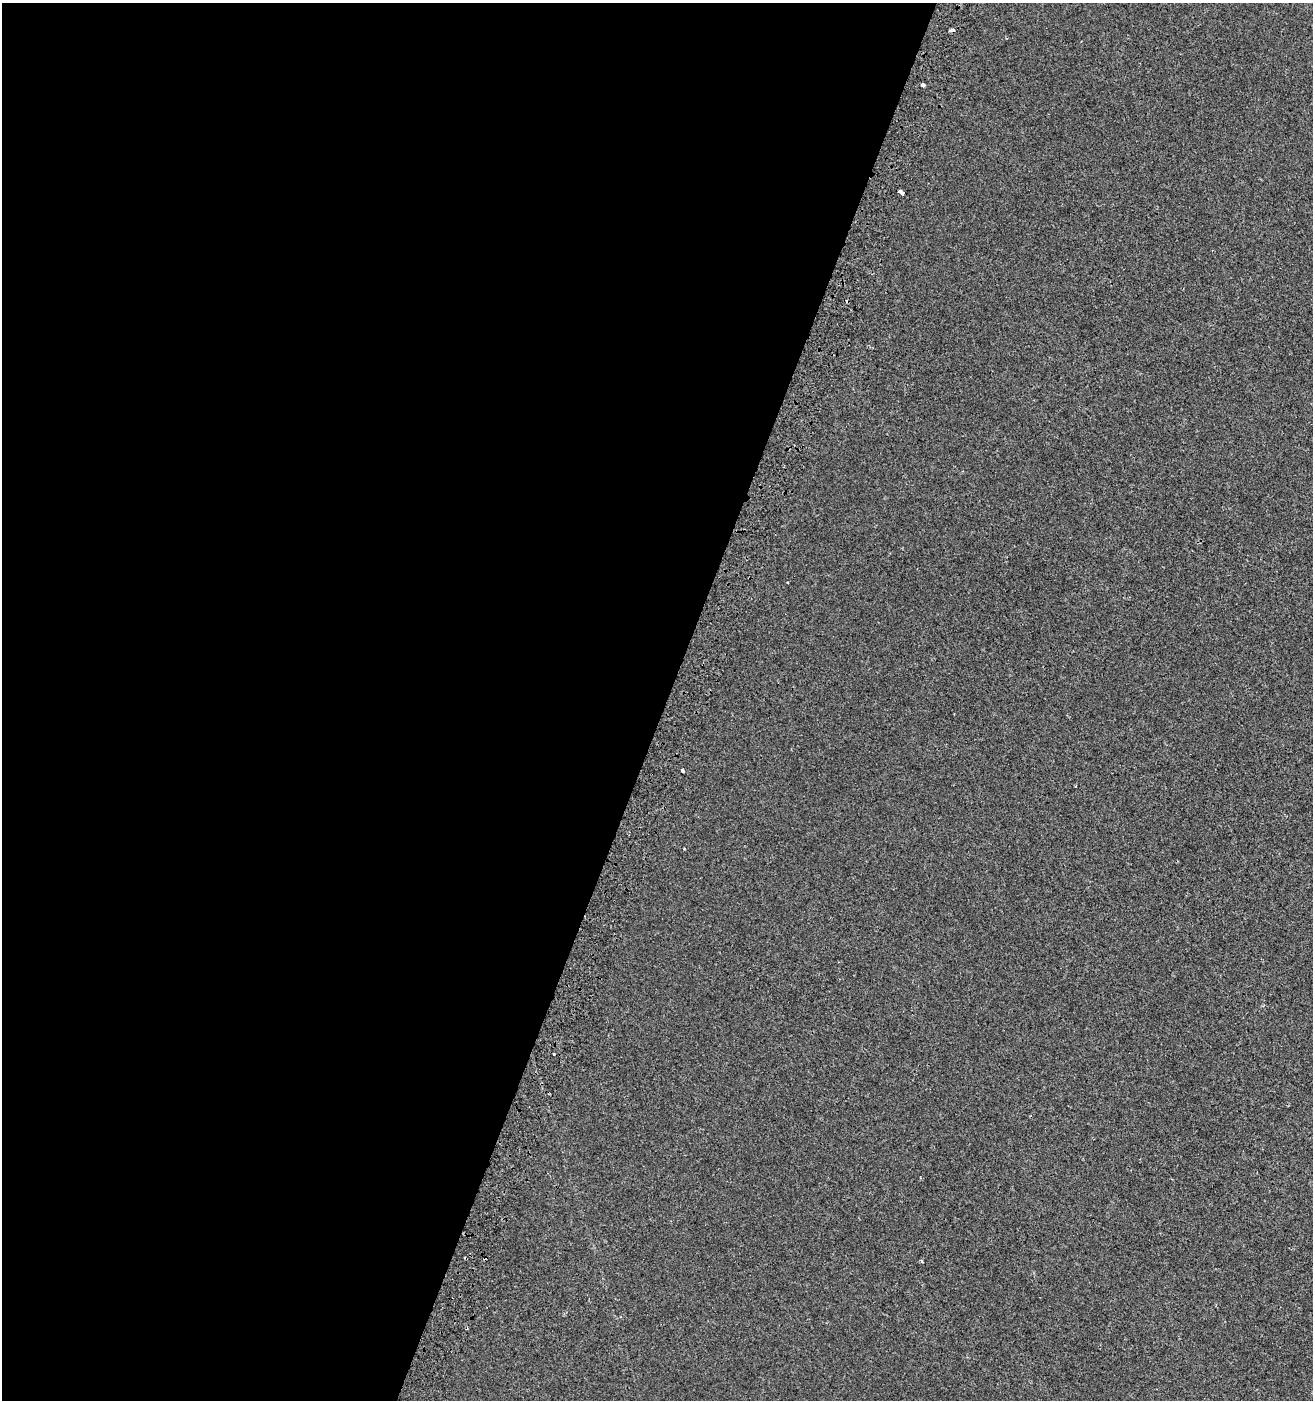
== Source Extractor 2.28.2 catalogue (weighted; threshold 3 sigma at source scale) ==
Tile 5 of 4 x 4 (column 1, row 2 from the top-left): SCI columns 313-1623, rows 2816-4213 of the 5803 x 5637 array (HDU 1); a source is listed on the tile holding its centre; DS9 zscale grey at full resolution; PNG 1315 x 1402 px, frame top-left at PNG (2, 3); no overlay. Shown black and unused: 51% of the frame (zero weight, under 2 of 3 exposures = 2% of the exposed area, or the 3 px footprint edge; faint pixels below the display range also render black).
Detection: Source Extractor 2.28.2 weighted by HDU 2 'WHT'; one run over the whole footprint, this tile lists its part. Background -5.00e-04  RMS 0.0035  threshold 0.0157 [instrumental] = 3 sigma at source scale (4.5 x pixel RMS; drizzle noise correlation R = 1.50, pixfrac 1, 0.0396/0.0396 arcsec/px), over >= 5 px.
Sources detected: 10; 2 cosmic-ray / hot-pixel residue — not listed; the other 8 listed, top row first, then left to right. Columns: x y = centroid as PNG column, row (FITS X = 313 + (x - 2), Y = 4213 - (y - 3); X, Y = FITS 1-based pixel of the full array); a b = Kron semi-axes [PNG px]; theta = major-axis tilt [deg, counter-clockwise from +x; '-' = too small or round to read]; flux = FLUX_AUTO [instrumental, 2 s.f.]
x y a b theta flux
952 30 4 3 - 1.6
923 85 3 3 - 2.1
901 192 6 3 -29 4.1
787 583 3 2 - 0.36
682 770 4 3 - 2.2
684 849 3 3 - 0.27
554 1054 3 3 - 0.77
921 1261 3 2 - 0.53